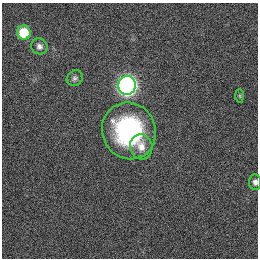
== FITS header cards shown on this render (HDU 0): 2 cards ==
NAXIS1  =                  256
NAXIS2  =                  256

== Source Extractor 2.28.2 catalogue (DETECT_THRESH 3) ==
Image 256 x 256 px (HDU 0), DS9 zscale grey, 1 PNG px = 1 image px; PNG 260 x 260 px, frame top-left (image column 1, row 256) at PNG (2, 3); each listed source drawn as its Kron ellipse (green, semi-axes under 4 px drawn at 4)
Background 1120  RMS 5.2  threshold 15.5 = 3 sigma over >= 5 px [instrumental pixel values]
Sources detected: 8; all 8 listed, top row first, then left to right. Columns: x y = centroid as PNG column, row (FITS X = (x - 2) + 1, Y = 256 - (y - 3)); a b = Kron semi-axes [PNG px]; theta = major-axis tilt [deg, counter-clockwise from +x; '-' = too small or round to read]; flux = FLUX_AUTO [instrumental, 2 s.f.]
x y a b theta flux
24 33 7 7 - 12000
39 46 8 7 - 1400
75 78 8 7 - 1000
127 85 9 9 - 170000
240 96 7 4 -89 510
129 131 29 26 -64 54000
141 147 13 11 -75 3600
255 182 7 6 - 1400
At the frame edge (FLAGS 8, measured only in part): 1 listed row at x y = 255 182